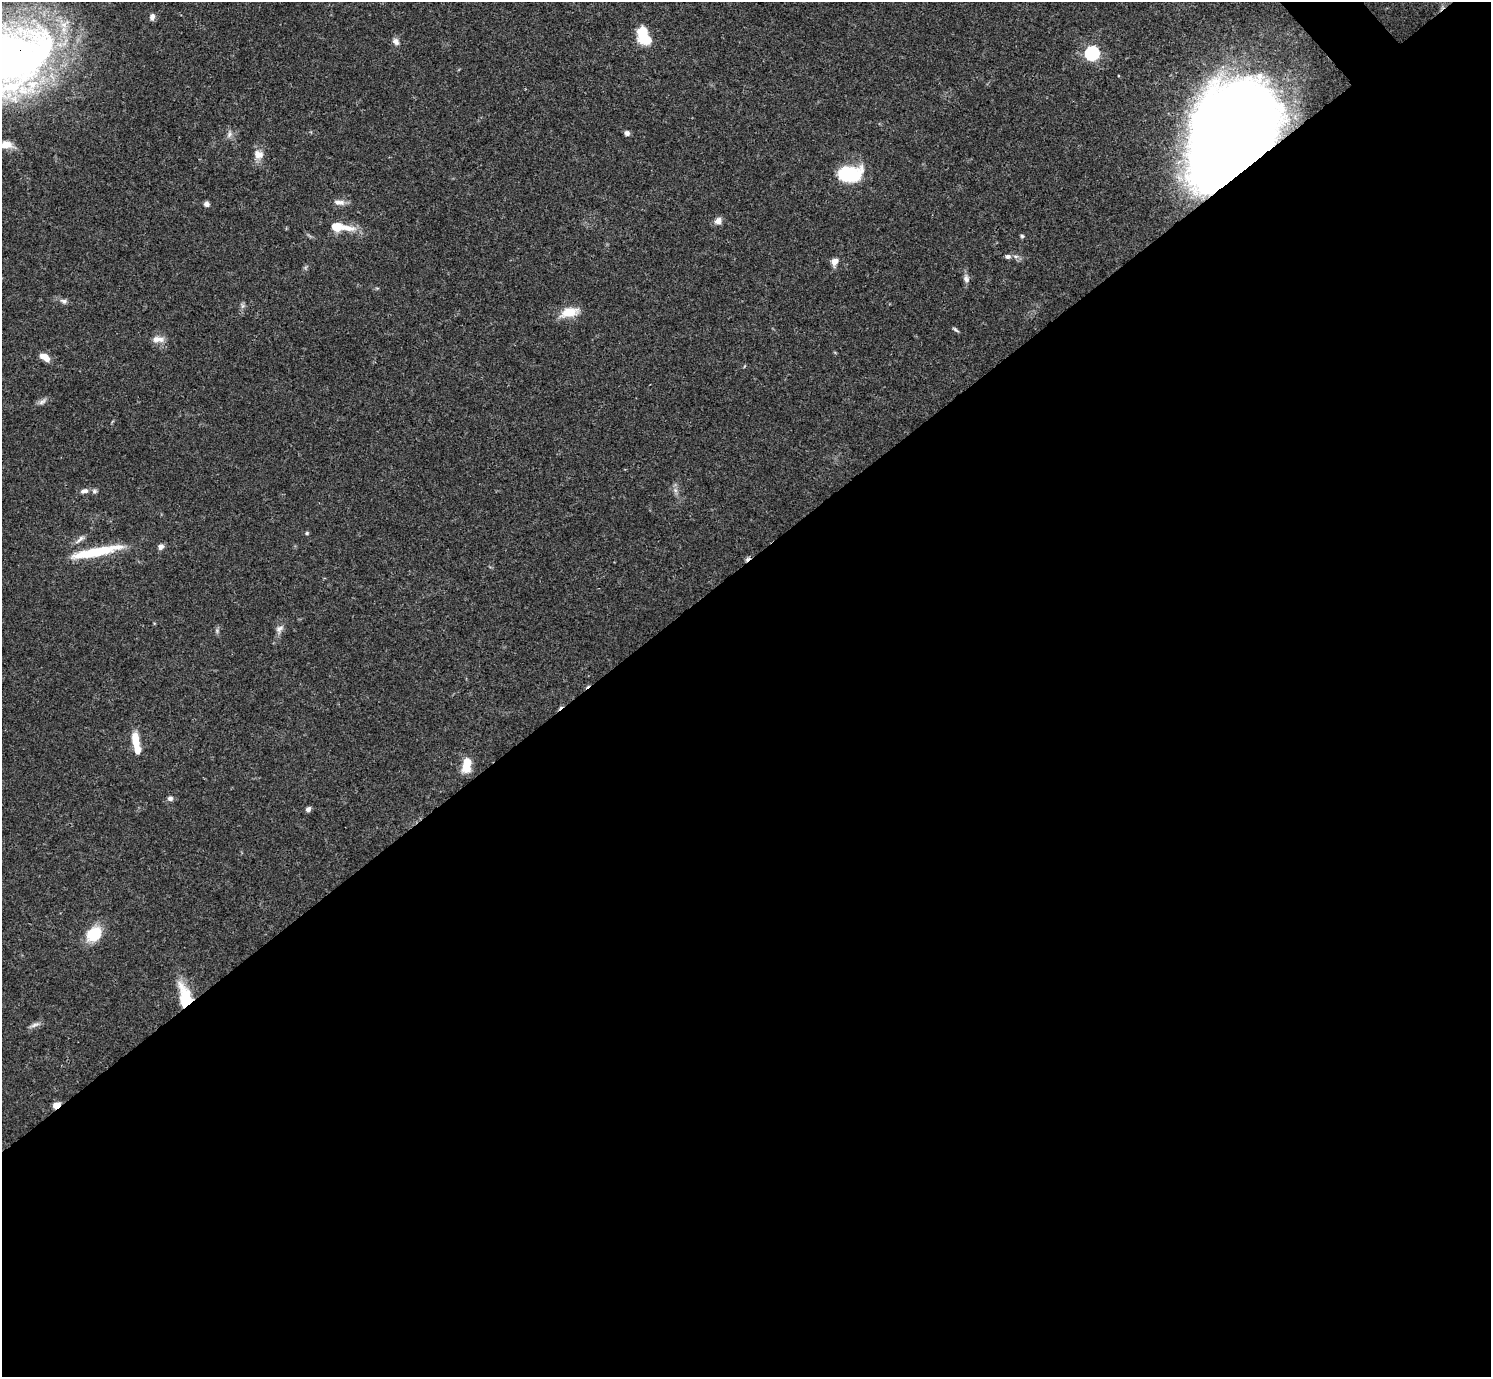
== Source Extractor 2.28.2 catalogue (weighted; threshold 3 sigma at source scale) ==
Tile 15 of 4 x 4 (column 3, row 4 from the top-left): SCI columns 2980-4468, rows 159-1533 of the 5961 x 5958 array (HDU 1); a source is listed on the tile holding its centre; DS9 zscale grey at full resolution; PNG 1493 x 1379 px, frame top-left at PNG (2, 2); no overlay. Shown black and unused: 59% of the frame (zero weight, under 3 of 4 exposures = <1% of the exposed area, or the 3 px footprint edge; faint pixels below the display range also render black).
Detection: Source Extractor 2.28.2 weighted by HDU 2 'WHT'; one run over the whole footprint, this tile lists its part. Background 0.0413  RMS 0.0026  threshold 0.0118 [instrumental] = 3 sigma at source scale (4.5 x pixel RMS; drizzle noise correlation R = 1.50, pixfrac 1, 0.05/0.05 arcsec/px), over >= 5 px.
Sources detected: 49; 2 inside a brighter object's white glare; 1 cosmic-ray / hot-pixel residue — not listed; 3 inside a brighter listed object's ellipse — not listed separately; the other 43 listed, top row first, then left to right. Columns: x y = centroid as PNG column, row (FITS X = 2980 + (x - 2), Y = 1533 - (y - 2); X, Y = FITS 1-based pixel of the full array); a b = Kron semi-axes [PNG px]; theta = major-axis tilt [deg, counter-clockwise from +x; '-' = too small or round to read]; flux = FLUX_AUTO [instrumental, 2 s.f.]
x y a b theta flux
152 17 8 5 80 1.1
643 33 19 11 86 6.7
396 41 10 7 -52 1.2
1092 53 6 6 - 51
3 59 78 51 13 290
1232 132 74 60 62 490
627 133 6 6 - 0.87
229 134 10 6 68 0.98
5 145 15 8 2 2.7
259 154 14 12 -31 2.3
848 174 16 10 1 27
339 202 15 7 -6 1.6
206 204 7 6 - 0.82
718 221 9 8 - 1.5
336 227 13 9 -7 4
1022 236 5 4 - 0.41
1008 256 7 6 - 0.78
835 262 9 7 58 1.7
966 279 11 7 -78 1.2
64 301 10 6 -21 0.95
242 306 7 4 89 0.62
569 312 23 11 14 4.9
956 330 9 4 -37 0.51
157 339 17 8 -1 2
43 356 11 7 -7 2
42 402 12 5 30 0.98
675 490 7 5 -46 0.71
84 491 9 6 12 1.1
94 491 7 6 - 0.63
307 533 4 4 - 0.38
80 539 17 5 41 1.2
161 547 7 6 - 1.1
99 551 53 11 13 12
279 629 11 7 27 1.1
217 631 7 4 -73 0.49
136 741 19 8 -83 4.6
466 765 16 9 81 5
170 799 7 6 - 0.83
308 809 6 5 - 0.92
94 934 13 10 43 11
185 996 29 13 -76 10
35 1025 14 5 21 1
56 1105 5 4 - 6
Overlapping masked pixels (flux is a lower limit): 4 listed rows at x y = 3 59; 1232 132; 185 996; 56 1105
Isophote crosses this tile's border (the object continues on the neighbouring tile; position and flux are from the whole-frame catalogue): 2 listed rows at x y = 3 59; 5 145